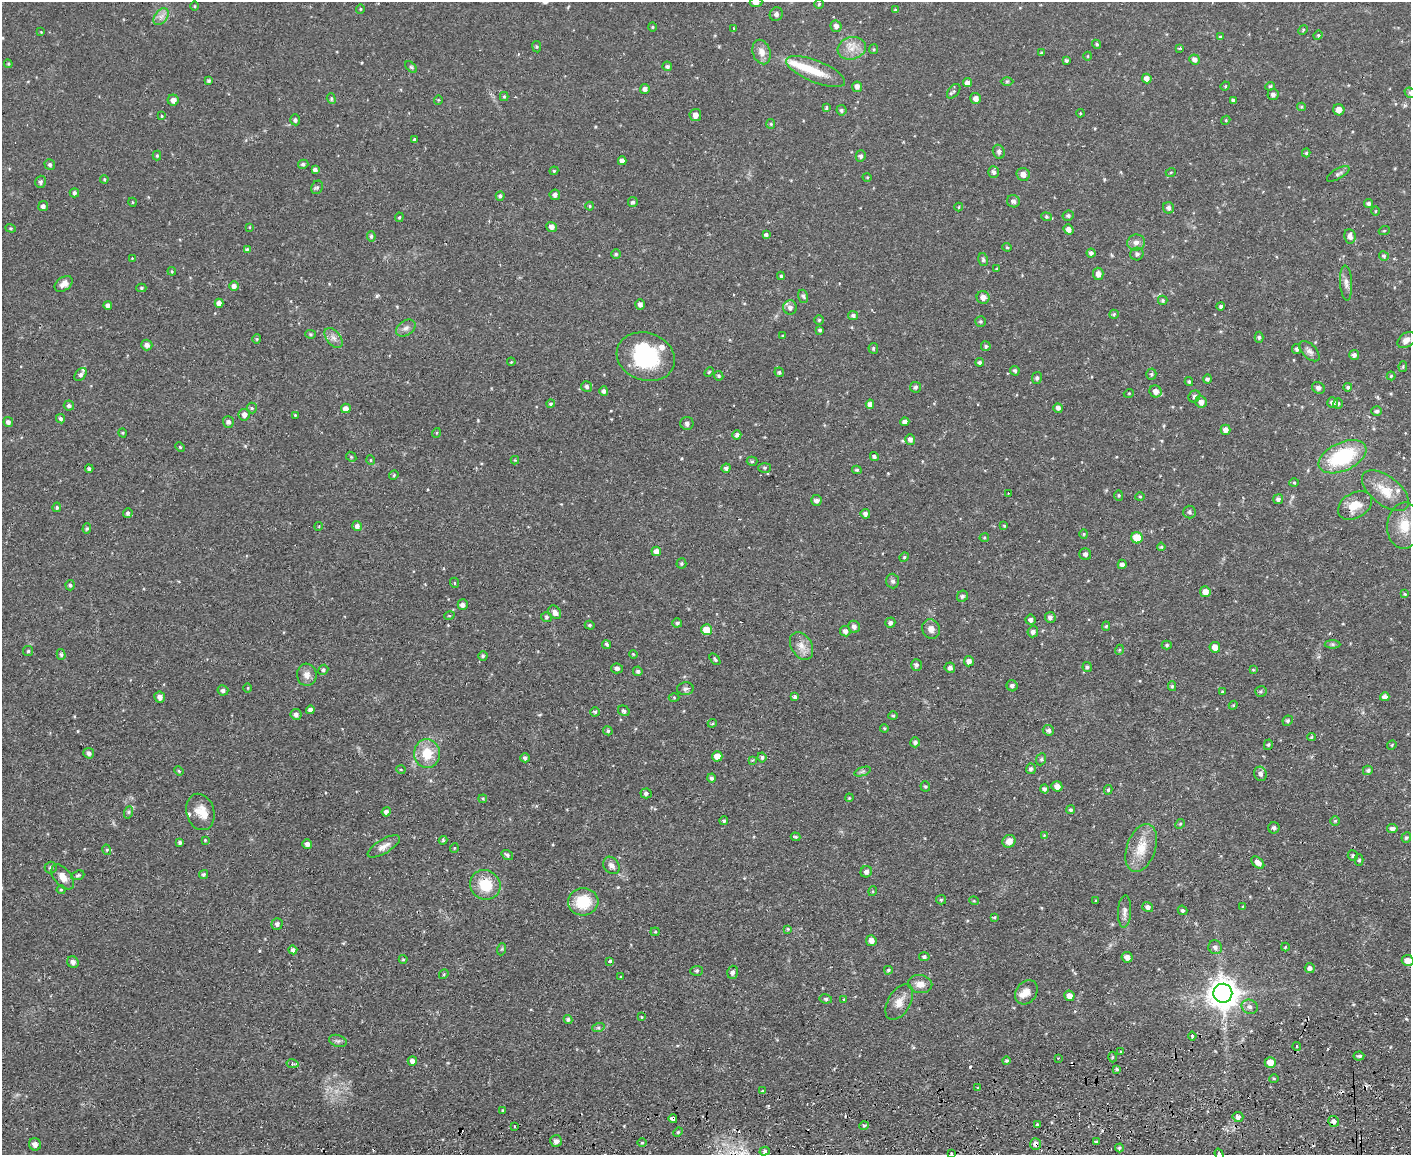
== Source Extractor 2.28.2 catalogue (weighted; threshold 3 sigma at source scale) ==
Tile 5 of 3 x 4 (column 2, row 2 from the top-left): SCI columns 1538-2946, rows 2363-3515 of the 4593 x 4724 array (HDU 1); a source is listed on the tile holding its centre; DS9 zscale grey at full resolution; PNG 1413 x 1157 px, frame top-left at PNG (2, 2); each listed source drawn as its Kron ellipse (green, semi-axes under 4 px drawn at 4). Shown black and unused: <1% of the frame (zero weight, under 2 of 3 exposures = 3% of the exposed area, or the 3 px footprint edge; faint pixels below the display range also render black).
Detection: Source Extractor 2.28.2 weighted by HDU 2 'WHT'; one run over the whole footprint, this tile lists its part. Background 0.0535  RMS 0.0061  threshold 0.0276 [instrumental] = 3 sigma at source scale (4.5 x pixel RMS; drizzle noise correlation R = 1.50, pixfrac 1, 0.05/0.05 arcsec/px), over >= 5 px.
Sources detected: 435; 1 inside a brighter object's white glare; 11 cosmic-ray / hot-pixel residue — neither listed nor drawn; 8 inside a brighter listed object's ellipse — not listed separately; the other 415 listed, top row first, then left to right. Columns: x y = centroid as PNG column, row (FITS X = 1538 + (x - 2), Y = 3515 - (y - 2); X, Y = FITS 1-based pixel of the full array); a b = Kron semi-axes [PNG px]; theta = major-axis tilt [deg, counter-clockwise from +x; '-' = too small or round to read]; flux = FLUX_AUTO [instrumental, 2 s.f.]
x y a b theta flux
756 2 6 5 - 2.6
819 4 5 4 - 0.77
195 6 4 3 - 0.56
360 9 4 4 - 0.7
895 10 4 4 - 0.78
776 14 7 6 - 1.7
161 17 9 6 54 2.8
836 26 6 5 - 2.1
652 27 4 4 - 0.69
734 29 3 3 - 0.78
1303 30 5 4 - 0.79
41 32 3 3 - 0.41
1318 35 5 4 - 0.81
1220 37 4 3 - 0.83
1097 44 5 4 - 0.86
537 47 6 4 -83 0.75
852 48 14 11 15 7
1180 48 4 3 - 0.6
874 49 5 4 - 0.69
762 52 12 8 -73 5
1041 53 4 4 - 0.66
1088 56 4 3 - 0.45
1195 59 5 5 - 2.6
1066 60 3 3 - 1.1
8 64 4 4 - 0.69
667 66 5 4 - 1.3
411 67 7 4 -44 1
816 71 31 11 -22 13
1147 79 5 4 - 3.3
209 81 4 4 - 0.96
1007 81 6 4 1 0.89
967 83 4 4 - 2.8
1225 86 5 4 - 0.64
1270 86 5 4 - 0.86
857 87 5 5 - 2.2
645 89 5 5 - 2.5
954 91 8 5 52 1.3
1410 93 6 5 - 0.94
1273 94 5 5 - 2.1
504 96 4 4 - 0.76
976 98 5 5 - 3.1
331 99 5 4 - 0.91
173 100 5 5 - 2.9
438 100 5 3 - 0.47
1233 100 3 3 - 1.3
1302 107 4 4 - 0.71
826 108 3 3 - 0.8
841 110 5 5 - 1.3
1339 110 6 5 - 4.3
1080 113 4 3 - 0.55
695 115 6 6 - 3.1
161 116 3 3 - 2
295 120 5 5 - 1.4
1226 120 4 3 - 0.54
771 124 5 4 - 0.69
414 140 4 3 - 7.2
999 152 7 5 -68 1.3
1306 153 4 4 - 0.73
157 156 5 4 - 0.67
861 156 6 5 - 1.5
622 161 4 4 - 2.3
303 164 5 4 - 1.1
50 165 6 5 - 1.2
315 170 4 4 - 2.3
554 171 4 4 - 0.75
993 172 6 5 - 2
1171 172 5 3 - 0.51
1023 174 7 6 - 3.2
1338 174 13 5 31 1.7
867 177 5 3 - 0.47
104 179 4 4 - 0.63
41 182 6 5 - 1.5
317 187 7 5 66 1.2
74 193 4 4 - 1.2
555 195 5 5 - 2
500 196 5 4 - 1.2
1013 201 6 6 - 2.2
132 202 4 3 - 0.47
633 202 5 5 - 1.2
1368 204 4 4 - 1.4
43 206 5 5 - 1.9
590 206 4 4 - 0.68
959 207 4 4 - 0.66
1169 208 6 5 - 2.2
1376 211 4 3 - 0.63
1068 216 6 5 - 1.2
399 217 5 3 - 0.69
1046 217 5 4 - 0.85
249 227 4 2 - 0.39
551 227 5 5 - 2.5
11 228 5 4 - 0.77
1068 229 5 4 - 2.6
1384 231 5 3 - 0.54
766 235 4 3 - 1.4
371 236 5 4 - 1.1
1350 236 7 5 -82 2.8
1136 243 9 8 - 3.1
1007 247 4 4 - 0.75
247 249 4 4 - 0.81
1091 253 4 4 - 1.6
616 254 5 5 - 0.87
1137 254 6 6 - 1.6
1384 256 5 4 - 0.98
132 258 3 3 - 0.6
983 260 6 5 - 1.1
997 269 3 3 - 0.58
172 271 4 4 - 0.61
1098 274 6 5 - 3.1
781 276 4 4 - 0.89
1346 283 17 6 -87 3.2
64 284 10 6 35 3.9
234 286 5 5 - 2.3
141 288 5 4 - 0.82
803 296 6 5 - 1.2
983 297 6 6 - 3.2
1163 300 5 4 - 1
219 303 4 4 - 2.8
640 304 5 4 - 2.1
108 305 4 4 - 1.9
1221 306 4 4 - 1.2
790 307 7 7 - 2.5
1114 314 5 4 - 0.82
853 315 5 4 - 1.4
819 320 5 5 - 0.93
980 321 5 5 - 0.98
406 328 11 7 34 2.6
820 330 4 4 - 0.85
311 334 5 4 - 0.79
783 336 4 3 - 0.54
1259 337 5 4 - 1.2
334 338 11 7 -52 3.3
257 339 4 4 - 0.64
1406 340 10 6 36 3.3
147 345 5 5 - 2.3
986 346 5 5 - 1.2
873 348 5 4 - 1
1296 349 5 4 - 1.2
1309 351 12 7 -45 2.6
1354 355 5 5 - 2.1
646 357 30 24 -19 41
511 362 4 3 - 0.47
980 362 4 4 - 1.2
1403 366 5 4 - 0.67
1015 371 5 4 - 1.3
709 372 5 3 - 0.63
779 372 5 4 - 1.1
80 374 7 5 50 1.6
1151 374 5 5 - 0.87
719 376 5 4 - 0.99
1391 376 4 4 - 0.72
1037 378 6 5 - 1.2
1207 379 4 4 - 1.5
1189 382 4 3 - 0.96
587 386 5 5 - 1.5
916 387 5 5 - 1.2
1348 387 4 4 - 1
1318 388 6 5 - 1.8
604 391 5 4 - 1.7
1155 391 6 6 - 3.4
1129 393 5 3 - 0.53
1194 396 6 5 - 1.4
1201 402 6 5 - 3.3
1332 403 5 5 - 2.4
551 404 4 4 - 0.78
870 404 5 4 - 2.8
1338 404 5 5 - 1.1
69 406 5 5 - 1.5
252 408 5 5 - 0.97
346 408 5 5 - 3.9
1058 408 5 4 - 1.9
1376 411 5 5 - 1.3
244 415 6 5 - 2.5
295 415 3 3 - 0.55
60 419 5 4 - 1.2
8 422 5 5 - 2
228 422 6 5 - 2
905 422 4 4 - 2.1
687 423 6 6 - 2
1225 430 5 5 - 3.3
123 433 5 3 - 0.59
436 433 5 3 - 0.48
737 435 4 4 - 1.6
910 439 5 5 - 2.5
180 447 5 3 - 0.62
351 457 5 4 - 0.88
874 457 5 4 - 1.3
1342 457 25 14 25 44
371 460 5 3 - 0.48
515 460 4 4 - 0.53
752 461 5 4 - 0.87
726 468 4 4 - 1.7
765 468 6 5 - 0.99
89 469 4 3 - 1
857 470 5 3 - 1
394 475 5 4 - 0.69
1294 483 5 3 - 0.58
1385 491 27 14 -38 13
1008 493 2 2 - 0.45
1119 495 5 4 - 0.84
1140 497 5 3 - 0.56
1278 499 5 5 - 1.7
816 500 5 5 - 2.4
1355 505 18 12 32 9.6
57 507 5 3 - 0.95
1189 512 6 6 - 1.5
128 513 5 4 - 1
865 514 5 4 - 1.7
319 526 4 3 - 0.53
357 526 5 5 - 2.6
1004 526 3 3 - 0.54
1404 526 23 17 87 15
87 528 5 4 - 0.76
1084 534 5 4 - 0.73
984 538 4 4 - 0.66
1137 538 6 5 - 12
1161 547 4 4 - 0.77
656 551 5 4 - 3.6
1085 554 6 5 - 1.7
904 557 5 4 - 0.8
681 563 5 5 - 0.99
1122 564 4 4 - 2.4
893 581 7 6 - 1.8
455 583 5 3 - 0.54
70 585 5 4 - 1.1
1205 592 5 5 - 4.9
1405 594 4 4 - 0.56
962 596 6 5 - 1.5
463 605 5 5 - 2.3
555 612 7 5 -52 2.9
449 616 5 3 - 0.55
546 617 5 5 - 1.1
1050 617 5 5 - 2
1030 620 5 5 - 2
677 623 5 4 - 1.4
890 623 5 5 - 1.6
590 625 5 4 - 0.83
1106 626 5 4 - 0.93
854 627 6 5 - 2.2
931 629 10 8 -68 3.7
707 630 5 5 - 10
845 631 5 5 - 2.3
1033 632 5 5 - 2.2
606 644 5 4 - 1.2
1333 644 8 4 -1 1.2
1167 645 5 4 - 0.96
801 646 15 10 -60 5.5
1215 647 5 5 - 4.3
1119 650 5 3 - 0.56
28 651 5 5 - 1
61 654 5 4 - 1
633 654 4 3 - 0.5
483 656 5 4 - 0.96
715 659 7 3 -51 0.89
969 661 5 5 - 2.9
916 665 6 5 - 1.5
1087 667 5 4 - 1.2
617 668 6 5 - 1.9
950 668 5 5 - 2
323 670 5 4 - 1.2
1253 670 4 3 - 0.55
638 671 5 4 - 1.3
307 675 11 10 - 4
1012 686 6 5 - 1.8
1172 686 5 4 - 1
248 688 5 3 - 0.55
685 689 8 6 5 1.8
223 690 5 5 - 1.7
1261 691 6 5 - 0.95
1222 692 3 3 - 0.54
160 697 6 5 - 2.5
674 697 5 3 - 0.63
795 697 4 4 - 1.3
1385 697 4 4 - 3
1233 705 4 4 - 0.69
310 710 4 4 - 2.5
624 711 6 5 - 1.4
595 712 4 4 - 0.99
296 714 5 5 - 2
893 716 4 4 - 0.69
1288 721 5 4 - 1.2
712 723 4 4 - 0.67
884 728 4 4 - 0.64
1048 730 6 5 - 1.8
608 731 5 4 - 1.2
1312 737 4 4 - 0.7
915 742 5 5 - 1.6
1268 745 5 4 - 0.91
1392 745 5 4 - 0.68
89 753 5 5 - 2
427 754 14 13 - 15
717 756 5 5 - 7
762 757 5 4 - 1.2
525 758 4 4 - 1.4
1041 759 6 5 - 0.96
752 760 4 3 - 0.63
1031 769 5 5 - 1.5
401 770 5 3 - 0.56
1368 770 5 4 - 1.2
179 771 5 3 - 0.73
862 771 9 4 19 1.2
1260 774 7 6 - 2.3
711 778 4 4 - 1.4
925 786 5 5 - 0.9
1057 786 5 5 - 3.4
1044 789 4 4 - 1.3
1108 790 5 4 - 0.83
646 793 5 5 - 1.4
849 798 4 3 - 0.52
483 799 4 3 - 0.59
1071 810 4 4 - 1
129 812 6 4 71 0.96
200 812 18 14 -74 7.9
386 812 4 4 - 2
724 821 4 4 - 0.85
1335 821 5 4 - 0.78
1180 824 5 4 - 0.83
1274 828 6 5 - 1.7
1392 828 5 4 - 2.2
1044 835 4 4 - 0.47
795 837 5 3 - 0.94
1406 837 5 5 - 1
205 840 3 3 - 0.48
443 840 4 4 - 0.63
1009 841 7 6 - 4.1
180 842 4 3 - 1.2
307 844 5 4 - 2.5
384 846 18 7 31 4
454 848 5 3 - 0.52
1141 848 25 14 71 13
107 850 5 3 - 0.63
507 855 6 4 -35 1.2
1353 856 5 5 - 1.1
1359 860 5 4 - 0.97
1258 862 7 5 -41 3.5
611 865 9 7 -51 2.8
51 867 6 6 - 1.2
866 872 6 5 - 2.1
204 874 5 4 - 1.1
78 875 6 4 20 1
63 877 14 8 -51 5.4
485 885 15 14 - 16
61 890 4 4 - 0.62
873 891 5 3 - 0.6
941 900 5 4 - 0.75
974 901 5 3 - 0.55
1096 901 4 2 - 0.57
583 902 15 13 5 20
1148 907 5 5 - 2.2
1243 907 3 3 - 0.62
1182 910 5 4 - 1.2
1124 911 16 6 87 2.9
994 917 4 3 - 0.73
277 924 5 5 - 2.3
788 929 4 3 - 0.62
655 932 4 4 - 0.66
871 941 5 5 - 3
1215 947 7 6 - 2.1
1285 947 4 4 - 0.56
502 949 6 4 71 0.8
293 950 4 4 - 1.9
924 957 5 4 - 1.3
1127 957 5 5 - 3
403 959 4 4 - 0.68
1408 960 6 5 - 5.1
610 961 4 3 - 1.1
73 962 6 5 - 1.9
1310 968 5 5 - 2.3
888 970 4 4 - 0.88
697 971 6 5 - 0.97
733 972 6 5 - 1.7
444 974 5 4 - 0.74
621 977 4 3 - 0.45
920 984 12 9 -9 4.9
1026 992 13 10 53 5
1223 993 9 9 - 870
1069 996 5 5 - 4.2
826 999 6 4 -10 1.2
843 999 3 3 - 0.92
899 1002 19 11 59 6.5
1250 1007 8 7 - 2.5
641 1017 3 2 - 0.4
568 1019 4 4 - 1.2
598 1028 6 4 18 1
1192 1036 4 3 - 2.1
338 1041 9 5 -17 1.6
1297 1047 4 3 - 1.2
1120 1051 3 2 - 1.1
1359 1056 5 4 - 1.1
1112 1057 5 3 - 0.71
1058 1058 3 2 - 1.1
412 1061 5 4 - 2.7
1006 1061 4 4 - 0.95
1270 1062 5 5 - 6.7
293 1064 6 4 -12 1.2
1117 1069 4 3 - 0.91
1274 1078 5 3 - 0.6
978 1088 4 4 - 0.76
763 1091 4 4 - 0.92
503 1110 3 2 - 0.8
1238 1117 5 5 - 2.2
673 1119 4 4 - 2.3
1334 1121 5 5 - 1.9
1037 1125 4 3 - 1.7
514 1126 2 2 - 0.59
864 1126 5 4 - 0.87
678 1132 5 4 - 0.85
556 1141 6 6 - 2.3
642 1142 5 3 - 0.65
1096 1142 4 3 - 0.76
35 1144 6 6 - 2.4
1035 1144 6 5 - 2.6
1119 1148 4 4 - 0.82
765 1151 5 4 - 1.2
951 1153 3 2 - 0.69
1219 1154 6 3 -72 4.8
Overlapping masked pixels (flux is a lower limit): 3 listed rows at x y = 1355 505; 673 1119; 1035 1144
Isophote crosses this tile's border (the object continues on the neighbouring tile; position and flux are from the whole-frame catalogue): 4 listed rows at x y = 756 2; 1410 93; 1408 960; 1219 1154